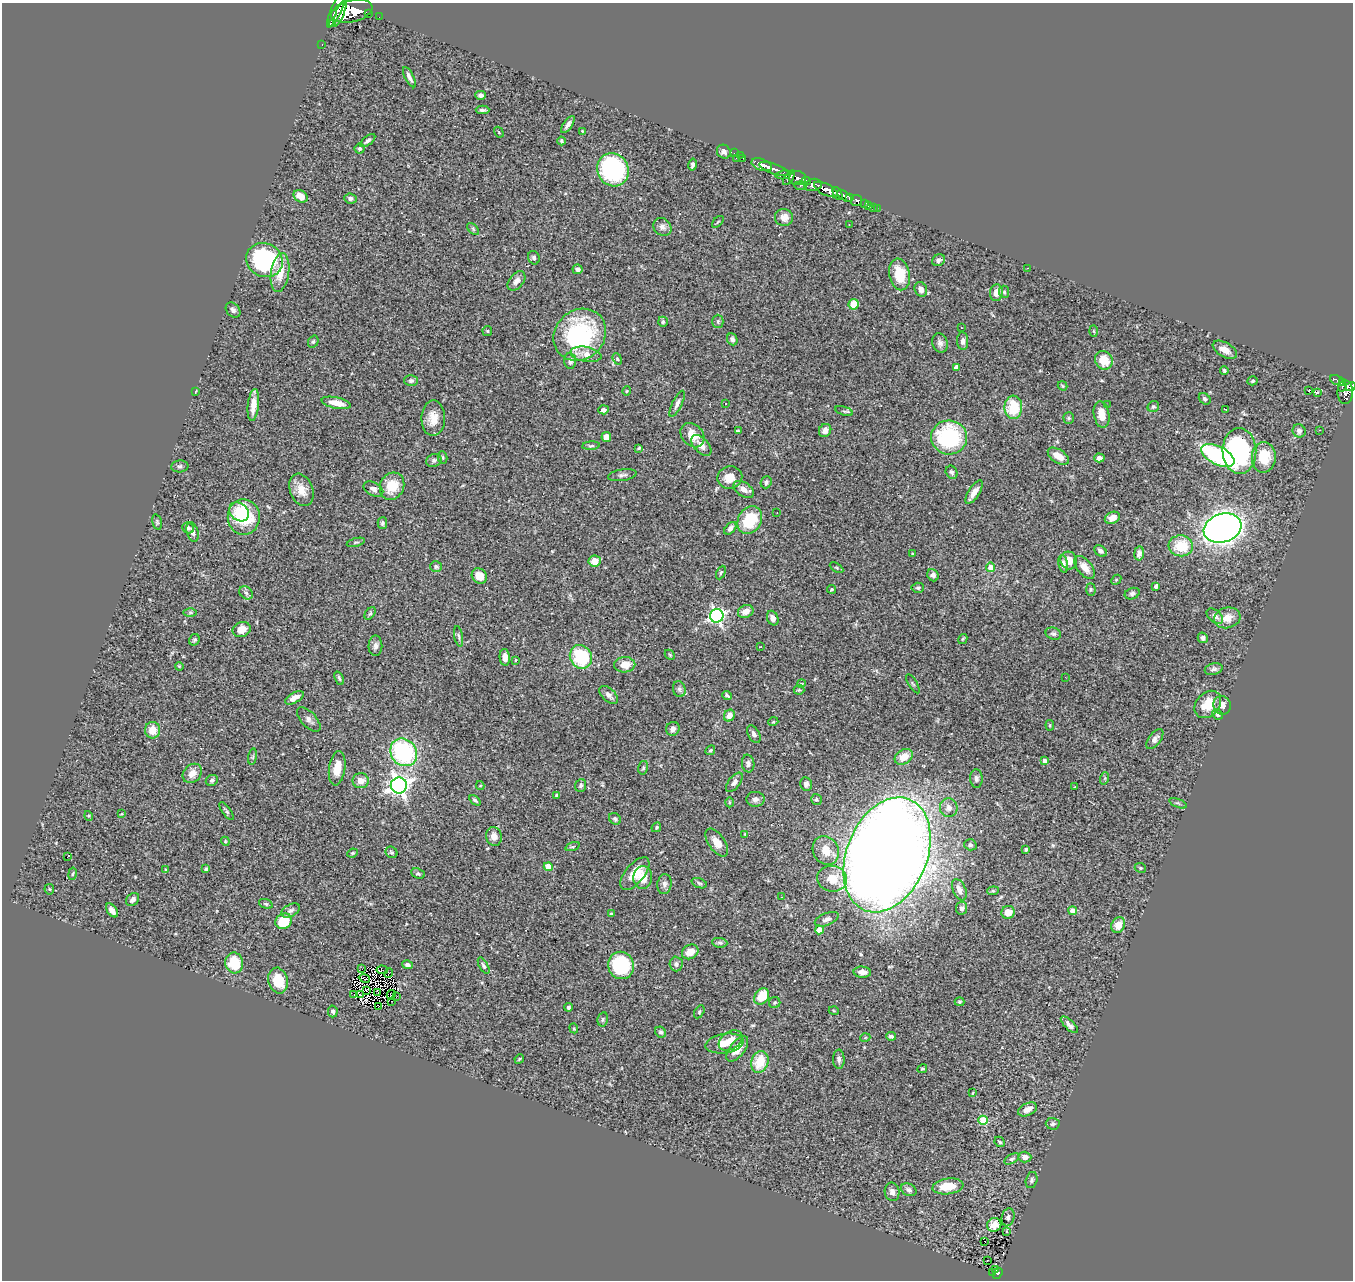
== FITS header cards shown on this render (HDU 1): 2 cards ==
NAXIS1  =                 1351
NAXIS2  =                 1278

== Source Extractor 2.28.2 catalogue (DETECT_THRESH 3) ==
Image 1351 x 1278 px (HDU 1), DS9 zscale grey, 1 PNG px = 1 image px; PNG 1355 x 1282 px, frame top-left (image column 1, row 1278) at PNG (2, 3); each listed source drawn as its Kron ellipse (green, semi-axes under 4 px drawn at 4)
Background 0.699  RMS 0.035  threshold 0.106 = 3 sigma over >= 5 px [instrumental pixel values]
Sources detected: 338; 3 with non-positive FLUX_AUTO (blend fragments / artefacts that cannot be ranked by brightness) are neither listed nor drawn; the other 335 listed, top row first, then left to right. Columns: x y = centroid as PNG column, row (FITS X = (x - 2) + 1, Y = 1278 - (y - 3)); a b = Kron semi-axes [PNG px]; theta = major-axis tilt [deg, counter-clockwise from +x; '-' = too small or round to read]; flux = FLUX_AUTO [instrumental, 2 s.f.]
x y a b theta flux
337 8 21 5 66 2300
352 11 21 10 14 4300
340 14 14 3 68 920
368 14 3 2 - 74
379 17 2 2 - 7.3
333 24 3 3 - 3500
322 44 3 2 - 19
409 77 11 4 -63 8.5
481 95 5 4 - 8.5
482 110 7 3 0 5.2
568 125 10 4 54 10
582 131 3 2 - 1.8
499 132 6 4 -59 2.4
367 141 9 4 37 5.8
561 141 4 3 - 3.2
360 148 5 5 - 4.6
724 152 7 6 - 8.3
734 153 2 2 - 9.7
740 155 2 2 - 8.5
736 158 3 2 - 57
743 158 3 2 - 19
693 165 6 4 78 6
762 165 11 5 -20 1300
774 169 16 5 -19 930
613 170 17 15 -63 320
783 175 8 3 7 310
789 178 8 4 54 340
797 178 8 7 - 480
806 181 4 4 - 280
813 185 8 6 11 750
801 186 6 3 -7 180
826 189 13 5 -27 1700
838 194 7 4 -62 450
301 196 7 5 -31 26
844 196 8 4 -36 770
849 197 3 3 - 240
350 198 6 5 - 6.8
856 201 6 5 - 270
864 203 3 3 - 88
868 206 3 2 - 5.9
873 208 4 2 - 7.3
877 208 2 2 - 5.6
784 217 9 8 - 18
718 222 7 2 45 2.2
849 224 2 2 - 1.3
662 227 10 8 -44 11
473 229 7 4 -46 3.4
534 258 7 5 -67 5.8
264 260 19 16 -28 320
939 260 7 5 31 6.3
1028 268 3 2 - 1.3
578 269 5 4 - 8.4
280 272 19 9 81 48
900 274 16 10 -79 61
516 281 11 7 52 12
921 289 7 6 - 15
1004 292 6 5 - 4.6
996 293 8 6 84 14
854 304 5 5 - 54
233 310 8 6 -48 7.5
718 321 6 5 - 4.6
663 322 5 4 - 4.5
961 328 3 3 - 7.7
487 331 5 4 - 3
1094 331 6 4 -87 2.9
580 335 28 24 43 290
732 339 6 5 - 7.4
963 341 9 5 -87 8.6
313 342 6 5 - 4.4
940 343 10 7 -69 9.7
1225 350 13 7 -30 22
586 354 15 7 -10 31
617 359 6 4 -67 3.3
1104 360 9 8 - 44
570 361 8 6 -86 10
956 367 4 4 - 6.3
1224 370 4 3 - 3.2
1337 380 8 4 -21 220
411 381 7 5 1 5.2
1253 381 5 4 - 4
1342 383 3 3 - 120
1063 386 5 4 - 2.5
1342 387 5 3 - 55
1351 387 5 4 - 360
196 391 4 2 - 1.5
627 391 4 4 - 2.3
1309 391 3 3 - 39
1317 392 4 2 - 1.5
1345 392 12 7 -89 560
1205 399 6 5 - 4.8
336 403 15 5 -12 32
725 403 3 3 - 4.9
677 404 14 5 64 11
253 405 16 5 84 23
1107 405 3 2 - 1.8
1013 407 12 9 89 82
1153 407 6 5 - 4.3
1225 409 3 2 - 1.5
603 410 5 4 - 7.3
844 411 9 4 -18 3.5
1102 415 13 7 -80 25
433 418 17 12 89 33
1069 418 5 5 - 3.7
825 430 7 6 - 14
1320 430 2 2 - 1.2
738 431 4 3 - 3.1
1299 431 7 6 - 7.9
692 435 13 10 -46 37
606 437 5 5 - 13
949 437 18 17 - 230
701 445 12 7 -48 19
591 446 9 4 5 4
639 448 4 4 - 2.8
1239 451 23 17 -89 330
1218 455 18 9 -26 330
1058 456 12 6 -33 27
443 457 6 4 -74 4
1264 457 15 12 87 71
1099 458 5 4 - 11
434 460 8 6 23 6.5
180 466 9 6 3 5.8
952 472 7 5 -58 5.6
622 475 14 5 10 8
730 477 12 11 - 31
766 482 6 5 - 5.6
392 486 14 12 64 52
373 489 10 6 -28 10
744 489 11 7 -33 18
301 490 17 11 -69 31
974 492 13 5 58 17
239 512 11 8 -41 36
777 513 2 2 - 1.5
244 517 18 16 -89 140
1112 518 8 5 23 21
750 520 15 11 61 100
157 522 8 4 -77 3.8
382 523 6 5 - 4.5
188 528 6 5 - 6.7
730 528 7 4 48 7
1222 528 19 14 18 1600
192 532 10 5 -74 9.1
356 542 9 3 15 3.3
1181 546 12 10 -5 72
1100 551 7 5 -34 7.1
1139 553 7 5 81 11
913 554 3 2 - 2.5
1069 560 9 8 - 29
595 561 6 5 - 26
1063 564 9 4 -78 9
436 567 6 5 - 5.2
991 567 5 4 - 33
1085 567 13 7 -50 21
837 568 7 4 -31 3.6
721 573 7 4 64 3.4
933 575 6 5 - 8.6
479 576 8 7 - 30
1116 580 6 4 46 2.5
1156 586 4 4 - 5.8
918 588 6 5 - 4
832 589 4 4 - 3
1091 589 6 4 -88 3.4
246 593 7 6 - 6
1132 594 8 5 20 6.6
190 612 6 4 0 4.4
746 612 8 6 21 20
370 613 7 4 53 3.6
717 616 7 6 - 600
1215 616 10 6 -40 11
773 618 7 5 -65 11
1227 618 13 10 15 29
242 630 9 7 21 27
1053 634 8 6 -19 5.6
459 636 10 3 -79 4.3
1203 638 5 5 - 7.2
963 639 5 4 - 2.5
194 640 6 5 - 4.2
375 646 10 7 88 9.5
760 647 3 2 - 2
670 655 6 4 -46 3.2
505 657 8 5 -85 16
581 657 12 10 -57 120
515 660 3 2 - 1.8
625 665 10 7 1 29
179 666 4 3 - 1.9
1214 669 9 6 15 6.8
1065 677 3 2 - 3
339 678 7 4 -66 4.5
801 684 4 3 - 2.1
913 684 11 3 -59 2.9
679 689 8 6 -75 6.5
799 690 5 5 - 2.9
609 695 11 6 -43 10
727 695 5 3 - 5.4
294 698 10 5 29 18
1208 704 15 11 47 44
1222 705 9 8 - 14
1217 714 5 4 - 5.5
729 715 6 5 - 21
309 719 15 7 -47 11
773 722 5 3 - 2.3
1050 725 5 4 - 2.8
673 729 7 6 - 11
153 730 8 7 - 30
754 734 10 5 -62 8.5
1155 739 11 6 52 9.3
710 750 5 4 - 3.1
404 752 14 12 -49 290
253 757 8 4 82 3.9
904 757 10 7 33 31
1045 761 4 4 - 12
748 764 9 6 -81 6.9
337 768 17 8 82 33
643 768 7 5 75 4.4
192 773 11 8 47 20
976 778 9 6 -88 8.6
1105 778 6 4 71 3.1
212 780 6 5 - 5.3
361 781 8 7 - 19
734 782 11 5 52 8.8
806 784 7 6 - 11
399 785 8 8 - 1300
581 785 6 5 - 5.9
480 786 4 3 - 3.1
1075 787 2 2 - 1.6
556 795 3 3 - 5
755 799 9 7 -6 9.8
816 799 6 5 - 4.2
475 800 6 4 -37 4.5
729 802 5 3 - 2.8
1178 803 9 3 -21 3.8
949 808 9 9 - 13
227 811 11 4 -54 5.2
122 814 4 3 - 1.7
89 816 5 3 - 2.2
615 819 6 5 - 4.3
656 827 5 4 - 3.4
745 834 4 4 - 2.3
494 836 9 7 -76 14
225 841 4 3 - 2
717 843 16 8 -56 28
970 845 6 5 - 4.9
572 847 7 3 18 3.1
826 850 15 12 -62 35
1026 850 3 3 - 5.2
391 852 6 5 - 4.3
353 853 5 3 - 2.9
887 855 60 40 68 6000
67 857 4 2 - 18
548 867 4 4 - 29
1140 868 6 4 -23 3.4
166 869 3 2 - 3.1
206 869 4 4 - 4.4
73 874 6 3 80 2.8
418 874 7 5 -23 4.4
635 874 19 9 50 40
643 878 11 9 88 33
832 879 15 13 -7 42
699 883 8 4 -21 4.5
664 884 10 7 82 9.9
49 889 5 4 - 2.9
959 890 11 6 -66 14
993 891 6 4 6 3.6
782 897 3 2 - 2.2
133 900 7 5 47 8.4
266 904 7 4 -19 3.6
962 908 6 5 - 7.1
112 910 8 4 -52 11
291 910 10 6 27 7.5
1073 911 4 4 - 30
1008 912 7 6 - 29
611 914 4 3 - 3.2
827 919 12 6 23 8.8
284 921 9 7 33 68
1118 925 8 6 66 29
819 930 4 4 - 43
720 943 7 5 -5 5.1
690 952 8 7 - 29
234 963 10 9 - 75
676 964 7 6 - 7.9
407 965 5 4 - 6.7
621 965 14 13 - 180
484 966 9 4 -61 5.1
362 969 3 2 - 2
382 970 6 2 -5 0.2
862 972 8 5 -3 16
389 973 5 2 - 5.4
364 978 6 2 -24 2.5
278 981 13 9 -76 61
366 990 4 3 - 0.79
378 992 3 2 - 1.7
354 994 2 2 - 2.7
360 995 2 2 - 1.4
391 995 5 2 - 2.5
396 997 3 2 - 2
762 997 9 6 52 64
392 1001 2 2 - 1.3
959 1002 5 4 - 3.1
775 1003 6 5 - 3.9
379 1006 2 2 - 74
568 1007 4 4 - 4.5
333 1011 6 4 -77 4.6
834 1011 5 3 - 2.2
699 1012 7 4 61 3.7
603 1019 7 5 78 5
1069 1025 11 4 -44 11
574 1028 5 4 - 3
661 1032 6 5 - 4.8
891 1036 5 4 - 5.6
865 1038 5 3 - 2
731 1040 13 8 32 30
725 1043 19 9 8 34
737 1049 15 7 52 31
519 1059 5 4 - 2.4
839 1059 9 6 -89 7.5
760 1062 11 8 69 60
922 1069 5 4 - 3.4
972 1093 3 2 - 2.6
1027 1109 10 6 25 17
983 1120 5 4 - 86
1053 1124 7 6 - 5.5
1000 1142 6 4 -46 4.3
1025 1157 6 5 - 11
1012 1159 8 4 31 4.3
1032 1180 8 5 76 5.4
948 1186 15 8 7 49
909 1190 8 6 -28 7.3
892 1192 9 7 -81 11
1008 1217 9 6 75 8.3
994 1225 7 6 - 18
1006 1231 3 2 - 1.7
985 1241 3 2 - 16
987 1261 2 2 - 3
996 1270 4 3 - 19
993 1272 3 2 - 17
998 1273 6 4 55 88
At the frame edge (FLAGS 8, measured only in part): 2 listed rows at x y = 337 8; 1351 387
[3 non-positive-flux detections neither listed nor drawn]